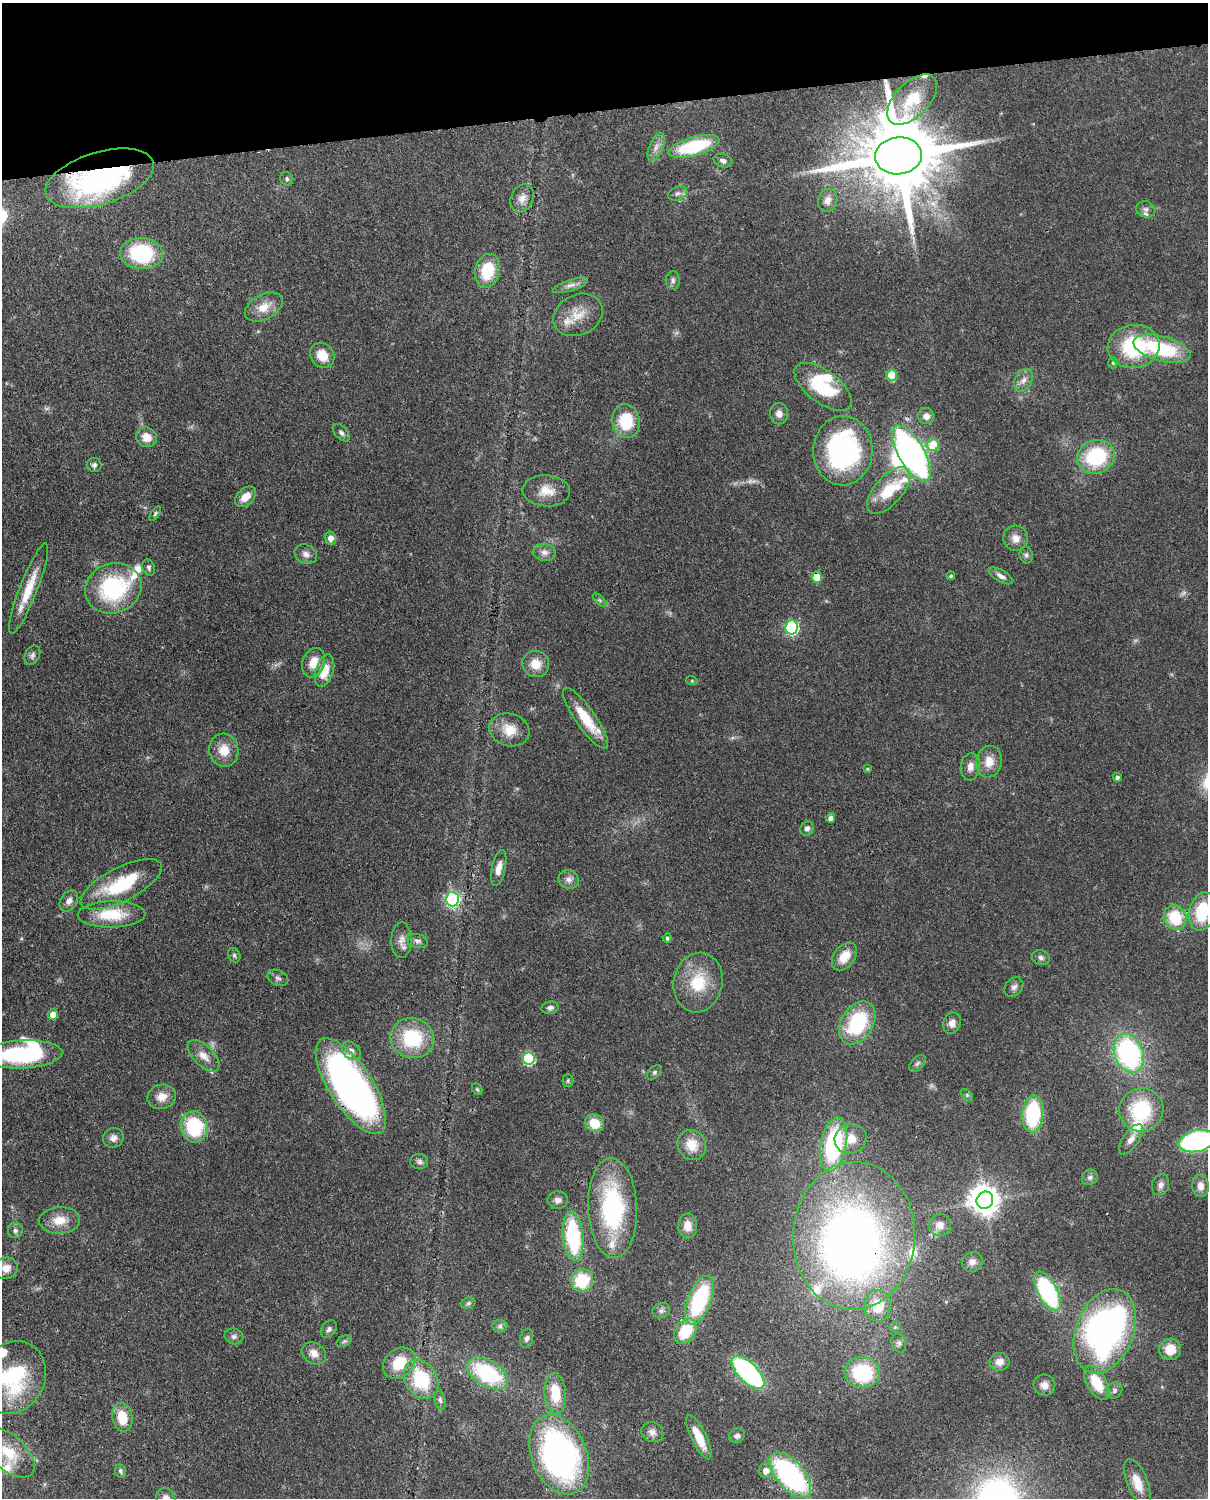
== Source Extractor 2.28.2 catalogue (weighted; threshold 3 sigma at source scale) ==
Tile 3 of 4 x 3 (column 3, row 1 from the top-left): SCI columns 2500-3705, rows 3149-4644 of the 5001 x 4910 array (HDU 1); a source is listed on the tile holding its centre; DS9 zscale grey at full resolution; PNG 1210 x 1500 px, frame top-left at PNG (2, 3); each listed source drawn as its Kron ellipse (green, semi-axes under 4 px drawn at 4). Shown black and unused: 7% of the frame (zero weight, under 3 of 4 exposures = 7% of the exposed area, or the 3 px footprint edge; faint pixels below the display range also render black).
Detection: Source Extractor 2.28.2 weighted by HDU 2 'WHT'; one run over the whole footprint, this tile lists its part. Background 0.107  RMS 0.0042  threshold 0.0188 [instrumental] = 3 sigma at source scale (4.5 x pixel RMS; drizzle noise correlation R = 1.50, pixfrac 1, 0.05/0.05 arcsec/px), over >= 5 px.
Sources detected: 186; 4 too faint to see at this stretch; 3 inside a brighter object's white glare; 1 cosmic-ray / hot-pixel residue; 1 long thin detection or spike segment (spike, bleed or trail) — neither listed nor drawn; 13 inside a brighter listed object's ellipse — not listed separately; the other 164 listed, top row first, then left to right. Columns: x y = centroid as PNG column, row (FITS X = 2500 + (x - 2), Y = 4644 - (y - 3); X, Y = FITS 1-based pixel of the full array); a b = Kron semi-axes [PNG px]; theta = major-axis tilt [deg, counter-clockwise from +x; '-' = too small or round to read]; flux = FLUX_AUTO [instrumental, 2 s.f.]
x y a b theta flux
912 100 31 17 45 14
694 146 26 9 16 31
656 147 15 7 65 2.8
898 156 23 18 6 6300
723 161 9 6 -17 1.7
100 178 56 26 17 100
287 179 7 6 - 0.87
678 193 10 6 22 1.6
522 198 14 11 65 3.4
828 200 12 9 71 3
1146 209 9 8 - 1.7
142 254 21 15 -3 34
487 271 17 12 76 16
673 280 9 7 -87 1.4
570 285 18 5 17 2.5
264 307 20 12 28 6.8
578 315 26 20 27 9
1134 346 26 21 6 33
1162 349 29 12 -15 32
322 355 13 11 -52 7.1
1113 363 5 5 - 0.67
892 375 5 5 - 14
1023 380 12 8 61 2.9
823 387 33 16 -37 26
779 414 10 9 - 2.4
926 416 8 8 - 2.7
626 421 17 14 -82 17
341 433 10 6 -48 1.4
146 437 11 9 -30 4.9
933 445 6 6 - 14
843 451 35 29 88 75
911 453 31 13 -60 160
1096 457 19 16 24 32
94 465 7 7 - 1.2
889 490 28 14 49 16
546 491 24 15 -3 7.1
245 497 12 8 42 5.1
155 513 8 4 56 0.74
331 538 6 5 - 2.6
1015 538 13 12 - 3.9
544 552 11 8 -10 2.5
306 554 12 9 -26 2.3
1026 555 8 6 -78 1.2
149 568 8 6 -69 1.1
951 576 4 4 - 0.68
1001 576 13 6 -30 2.2
817 577 5 5 - 9.4
29 588 48 9 69 11
113 588 29 25 21 44
600 600 8 3 -45 0.73
792 627 7 6 - 63
32 655 10 7 64 1.4
314 663 15 11 68 6.1
536 664 13 13 - 6.5
325 671 17 8 73 7.9
692 681 6 4 -19 0.46
586 718 36 10 -55 14
509 730 20 16 -15 8.4
224 750 16 14 -78 7.2
989 762 16 13 80 6.1
970 767 14 9 82 3.2
867 769 4 3 - 0.48
1117 777 4 4 - 1.3
831 818 5 4 - 2.1
807 828 7 6 - 1.5
499 868 18 7 77 3.6
569 879 10 9 - 2.4
121 884 45 17 27 25
452 899 7 6 - 77
69 901 11 8 56 2.3
1202 912 20 13 76 20
111 914 34 13 1 15
1175 917 12 11 - 16
667 938 4 4 - 0.85
401 940 18 10 88 3.3
417 941 11 7 -15 1.5
234 955 7 6 - 0.94
844 956 16 10 53 7.6
1041 958 9 7 -17 1.4
278 978 11 7 -27 1.4
698 982 30 24 77 17
1014 987 10 8 48 1.7
550 1008 9 6 10 1.3
53 1014 5 5 - 4.4
857 1023 23 16 57 32
952 1023 11 8 69 2.6
412 1038 22 20 -18 25
351 1051 10 8 -45 2
1129 1053 20 14 -69 70
22 1054 40 14 3 50
204 1056 20 10 -44 4.7
529 1059 6 6 - 39
917 1063 10 6 45 1.1
654 1072 9 5 45 0.92
568 1080 6 5 - 0.66
351 1086 55 21 -57 180
477 1089 6 5 - 0.63
967 1095 7 4 -46 0.65
162 1097 14 12 14 4.8
1141 1110 22 21 - 30
1033 1114 18 10 87 35
595 1123 10 8 -30 8.7
194 1127 15 13 -76 29
113 1138 10 9 - 2.3
851 1139 16 14 21 6.6
1131 1139 18 7 55 3.6
1197 1141 18 10 14 85
834 1144 27 13 79 53
692 1145 15 14 - 8.1
419 1162 9 7 -5 1.4
1090 1177 8 7 - 1.4
1161 1185 10 8 70 2.1
1200 1186 11 8 -82 3.1
558 1200 10 8 7 2.2
985 1200 9 8 - 500
613 1208 50 24 -88 53
59 1220 20 13 3 7
940 1225 11 11 - 3.7
688 1226 12 9 -87 4.7
15 1230 7 7 - 1.2
573 1236 25 10 -85 42
854 1236 74 61 88 320
972 1262 11 9 35 2.6
6 1268 12 10 24 3.6
582 1280 11 11 - 19
1047 1291 21 9 -62 59
699 1300 26 11 68 42
468 1303 7 5 23 0.93
878 1306 16 13 89 12
661 1311 9 7 24 1.5
500 1326 7 6 - 1.1
895 1327 5 5 - 0.66
329 1329 10 7 50 1.4
685 1331 14 10 54 17
1105 1331 44 29 69 160
234 1336 9 7 -14 1.5
527 1338 9 6 77 1.3
344 1341 8 5 25 0.82
899 1343 10 7 -72 1.5
1170 1349 11 10 - 7.4
314 1353 13 10 -33 3.9
1000 1362 10 9 - 3.1
399 1363 17 14 39 13
748 1372 21 9 -45 77
862 1373 18 15 -5 30
488 1374 22 13 -30 37
13 1377 37 31 65 45
421 1379 21 15 -59 24
1097 1383 19 9 -60 13
1044 1385 11 10 - 3
1114 1390 8 7 - 1.2
555 1393 20 10 -85 13
440 1400 9 5 -74 1.2
122 1417 14 10 -78 10
652 1432 11 9 -25 2.3
737 1436 8 7 - 1.5
699 1437 24 7 -64 10
9 1453 31 17 -43 12
559 1455 41 27 -68 140
766 1470 7 7 - 3.8
120 1471 7 5 -78 0.95
790 1475 27 14 -49 83
1137 1483 25 10 -69 7
166 1498 11 9 -63 3
Overlapping masked pixels (flux is a lower limit): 6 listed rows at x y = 898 156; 100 178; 817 577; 351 1086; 854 1236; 790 1475
Isophote crosses this tile's border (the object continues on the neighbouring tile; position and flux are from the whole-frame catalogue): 5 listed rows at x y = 1202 912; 22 1054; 1197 1141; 13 1377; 166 1498